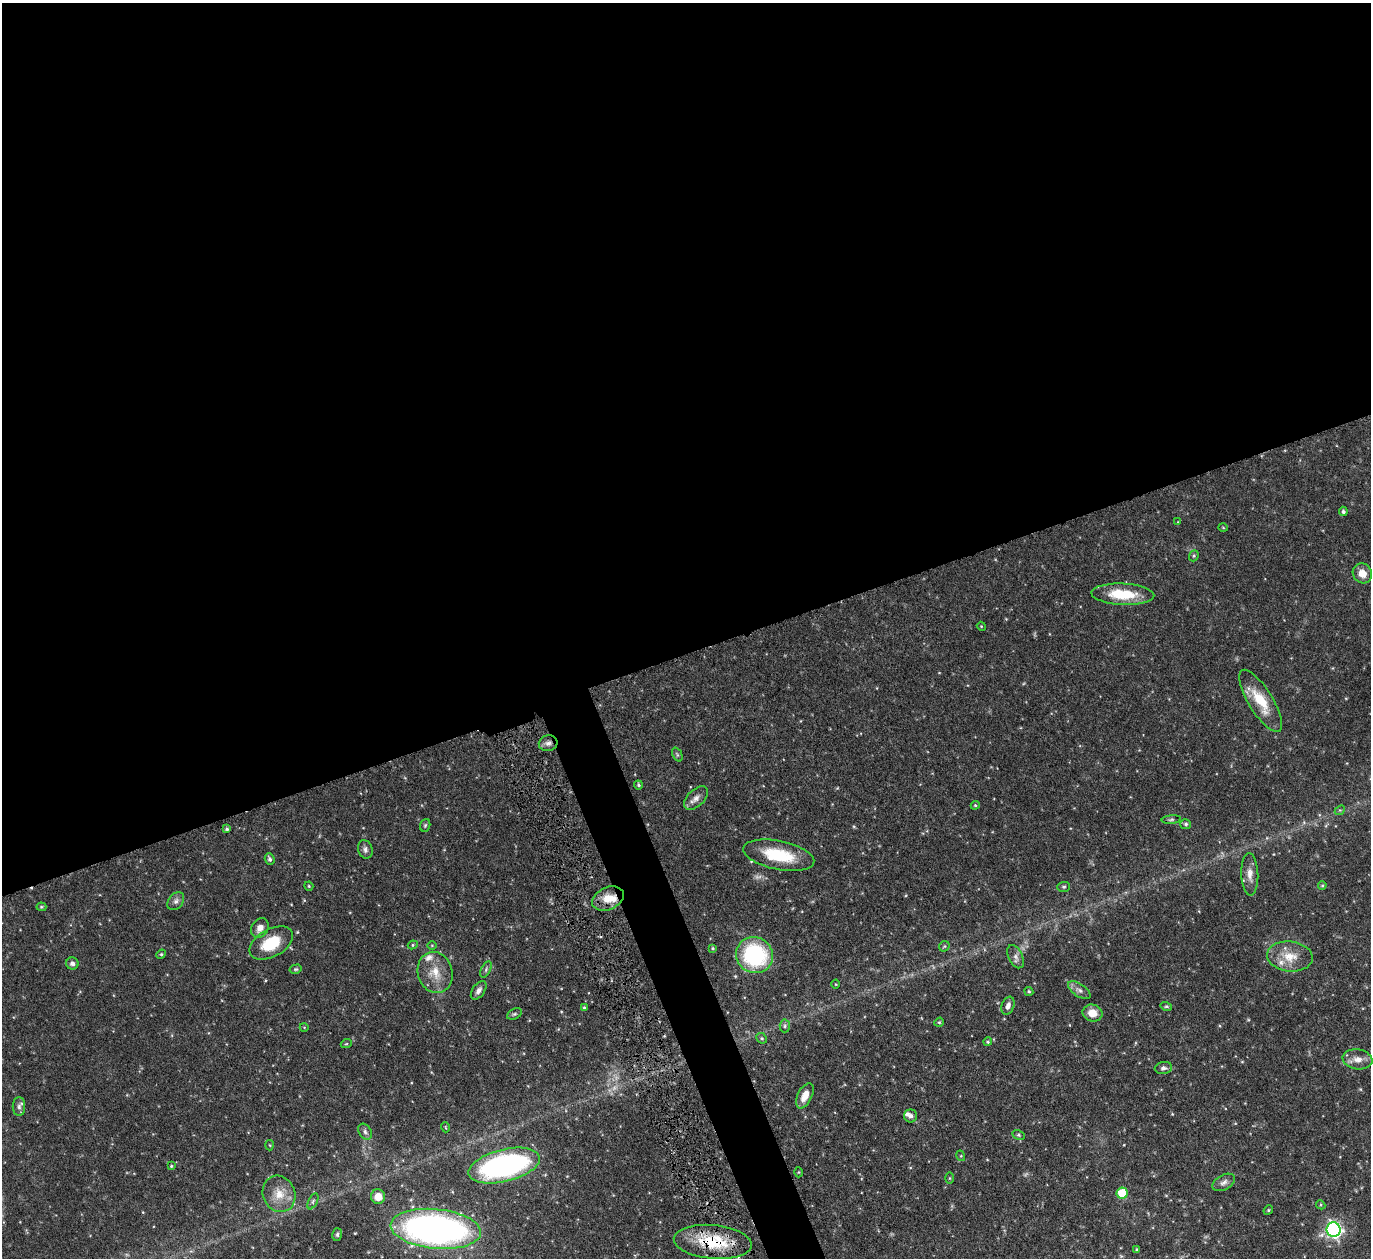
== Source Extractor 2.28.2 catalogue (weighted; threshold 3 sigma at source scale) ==
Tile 2 of 4 x 4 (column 2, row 1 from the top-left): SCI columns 1423-2791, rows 4073-5328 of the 5533 x 5491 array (HDU 1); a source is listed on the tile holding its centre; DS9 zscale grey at full resolution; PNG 1373 x 1260 px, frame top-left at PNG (2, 3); each listed source drawn as its Kron ellipse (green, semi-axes under 4 px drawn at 4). Shown black and unused: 54% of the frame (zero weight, under 5 of 9 exposures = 3% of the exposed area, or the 3 px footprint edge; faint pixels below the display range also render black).
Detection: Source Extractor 2.28.2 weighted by HDU 2 'WHT'; one run over the whole footprint, this tile lists its part. Background 0.099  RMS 0.0037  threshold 0.0152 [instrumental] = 3 sigma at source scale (4.09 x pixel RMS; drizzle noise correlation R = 1.36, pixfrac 0.8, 0.05/0.05 arcsec/px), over >= 5 px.
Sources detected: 90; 3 too faint to see at this stretch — neither listed nor drawn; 4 inside a brighter listed object's ellipse — not listed separately; the other 83 listed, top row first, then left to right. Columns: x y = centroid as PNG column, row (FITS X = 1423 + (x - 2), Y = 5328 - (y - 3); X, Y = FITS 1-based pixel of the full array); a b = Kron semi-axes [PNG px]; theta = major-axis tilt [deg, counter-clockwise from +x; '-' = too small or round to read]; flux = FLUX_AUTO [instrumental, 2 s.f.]
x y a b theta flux
1343 511 5 4 - 0.7
1178 522 4 4 - 0.28
1223 528 5 3 - 0.3
1194 556 6 4 69 0.51
1362 573 10 9 - 3.3
1123 594 31 10 -2 12
981 626 4 3 - 0.31
1261 701 35 12 -58 10
548 743 9 8 - 1.5
677 755 7 4 -65 0.56
638 785 4 4 - 0.54
696 798 14 8 43 2
975 805 4 4 - 0.43
1340 810 5 4 - 0.43
1171 820 9 4 5 0.63
1186 824 5 5 - 0.66
425 825 6 5 - 0.54
227 829 4 4 - 0.6
365 849 9 7 -74 1.2
779 855 36 14 -12 15
270 859 6 4 -73 0.82
1250 874 21 8 -88 2.8
1322 885 4 3 - 0.41
309 886 5 4 - 0.36
1064 887 6 5 - 0.53
608 898 16 11 23 5.2
176 901 10 7 52 1.3
41 907 5 4 - 0.44
260 928 10 8 56 2.3
271 943 23 14 29 11
413 945 5 4 - 0.44
432 945 5 3 - 0.31
944 946 6 4 45 0.48
713 948 4 3 - 0.36
161 954 5 4 - 0.46
755 955 19 17 -29 35
1290 956 23 15 -6 6.7
1015 957 12 7 -63 1.5
72 963 6 6 - 1
296 969 6 4 14 0.48
486 969 9 4 64 0.76
435 972 21 17 -73 6.8
836 984 4 3 - 0.27
479 990 10 6 54 1.5
1079 990 13 6 -35 1.6
1029 991 5 4 - 0.47
1008 1006 9 6 71 1.6
1166 1006 6 4 -15 0.51
584 1008 4 3 - 0.54
1093 1013 10 8 -14 4
514 1014 8 5 26 0.58
939 1022 5 4 - 0.37
785 1026 6 5 - 0.71
304 1027 4 3 - 0.25
762 1038 5 4 - 0.54
988 1042 4 4 - 0.48
346 1044 5 3 - 0.32
1358 1059 15 10 -9 3.1
1163 1068 9 6 6 1.1
805 1096 13 7 63 3.9
19 1106 9 6 90 1.2
911 1116 6 6 - 1
445 1127 5 3 - 0.28
365 1132 8 6 -58 0.96
1019 1135 6 4 -27 0.55
270 1145 5 3 - 0.32
961 1156 5 3 - 0.34
171 1166 4 4 - 0.37
504 1166 37 16 14 70
799 1172 5 3 - 0.34
949 1178 5 4 - 0.34
1224 1182 12 7 29 1.5
1122 1193 5 5 - 9.2
279 1194 18 16 -68 5.7
378 1197 7 7 - 4.3
313 1201 8 4 64 0.72
1321 1205 5 4 - 0.36
1268 1210 5 4 - 0.39
436 1229 45 20 -5 150
1334 1230 7 7 - 110
337 1235 6 5 - 0.63
713 1242 39 17 -5 16
1137 1249 4 3 - 0.32
Overlapping masked pixels (flux is a lower limit): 3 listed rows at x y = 548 743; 608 898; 713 1242
Isophote crosses this tile's border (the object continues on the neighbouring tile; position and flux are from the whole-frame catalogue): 1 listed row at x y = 436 1229